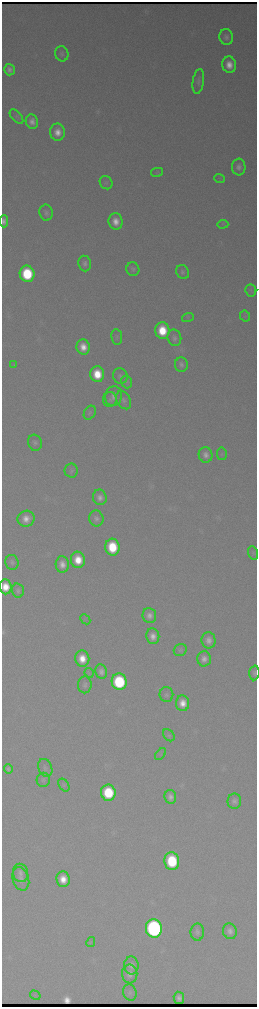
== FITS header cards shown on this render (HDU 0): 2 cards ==
NAXIS1  =                  510 / length of data axis 1
NAXIS2  =                 2010 / length of data axis 2

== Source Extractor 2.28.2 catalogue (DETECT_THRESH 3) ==
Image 510 x 2010 px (HDU 0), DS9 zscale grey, zoomed out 1/2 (1 PNG px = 2 x 2 image px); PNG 259 x 1009 px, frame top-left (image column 2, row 2010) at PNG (2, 2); each listed source drawn as its Kron ellipse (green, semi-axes under 4 px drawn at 4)
Background 3530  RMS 40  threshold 120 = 3 sigma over >= 5 px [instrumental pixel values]
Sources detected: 88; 2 cannot appear on this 1/2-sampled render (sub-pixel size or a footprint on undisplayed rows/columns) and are neither listed nor drawn; the other 86 listed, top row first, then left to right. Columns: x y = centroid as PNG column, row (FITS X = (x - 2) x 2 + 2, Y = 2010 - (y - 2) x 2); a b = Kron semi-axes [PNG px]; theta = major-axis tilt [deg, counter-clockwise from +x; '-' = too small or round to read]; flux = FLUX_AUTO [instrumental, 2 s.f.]
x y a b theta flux
226 37 8 6 -78 3.7e+04
62 54 7 6 - 2.7e+04
229 65 8 7 - 1.1e+05
9 70 6 5 - 4.5e+04
198 81 12 5 81 3.3e+04
16 116 8 5 -48 1.9e+04
32 122 7 6 - 5.8e+04
57 132 8 7 - 1.1e+05
239 167 8 7 - 4.7e+04
157 172 6 4 13 1.5e+04
220 178 5 3 - 1.0e+04
106 183 7 6 - 1.9e+04
46 213 8 6 -82 3.2e+04
4 221 6 4 89 3.9e+03
116 221 8 7 - 1.0e+05
223 224 5 2 - 8.0e+03
85 264 8 6 -81 3.9e+04
133 269 7 6 - 2.4e+04
183 272 7 6 - 2.5e+04
27 274 8 7 - 6.8e+05
251 290 6 5 - 1.4e+04
245 316 5 5 - 1.6e+04
188 318 6 3 17 1.0e+04
162 331 8 7 - 3.3e+05
117 337 7 5 -79 1.8e+04
174 338 8 7 - 3.5e+04
83 347 7 6 - 1.2e+05
181 364 7 6 - 3.5e+04
14 365 3 3 - 7.5e+03
97 374 8 7 - 2.7e+05
120 376 8 7 - 2.7e+04
127 382 6 5 - 1.8e+04
114 396 10 8 74 6.1e+04
110 400 7 6 - 2.7e+04
124 400 9 6 -61 3.3e+04
90 413 7 5 58 1.8e+04
35 443 8 6 -74 3.0e+04
222 454 6 5 - 1.6e+04
206 455 8 7 - 5.8e+04
71 470 7 6 - 2.4e+04
100 497 8 6 -74 5.7e+04
96 518 8 7 - 3.6e+04
26 519 8 8 - 1.0e+05
112 547 8 7 - 4.3e+05
253 553 7 4 -68 1.4e+04
78 560 8 7 - 2.1e+05
12 562 7 6 - 2.7e+04
62 564 8 6 -87 8.3e+04
6 587 7 6 - 1.3e+05
18 591 7 6 - 2.9e+04
149 615 7 6 - 5.8e+04
85 619 5 2 - 8.4e+03
153 636 8 6 -82 7.7e+04
209 640 8 7 - 6.5e+04
180 650 7 6 - 1.8e+04
82 658 8 7 - 1.7e+05
204 659 7 7 - 5.7e+04
101 671 7 6 - 4.9e+04
89 673 5 3 - 1.1e+04
254 673 7 5 86 2.5e+04
119 682 8 7 - 9.2e+05
85 685 8 7 - 3.1e+04
166 694 7 7 - 2.7e+04
183 703 8 6 -84 1.2e+05
169 735 7 5 -47 1.7e+04
161 754 7 3 47 1.2e+04
45 768 9 6 -68 2.9e+04
8 769 5 4 - 2.6e+04
43 780 7 6 - 2.2e+04
64 785 7 4 -56 1.4e+04
108 793 8 7 - 6.1e+05
170 797 7 6 - 4.9e+04
234 801 7 6 - 4.0e+04
172 861 9 7 -81 6.8e+05
20 873 9 7 -80 4.5e+04
21 879 12 8 -74 5.8e+04
63 879 8 7 - 1.5e+05
154 928 9 8 - 3.5e+06
230 931 8 7 - 5.4e+04
197 932 8 6 88 3.5e+04
91 942 5 2 - 6.8e+03
131 965 9 7 -90 5.1e+04
130 974 9 7 -88 5.8e+04
130 992 8 6 -72 2.5e+04
35 995 5 3 - 1.0e+04
179 998 6 5 - 4.4e+04
At the frame edge (FLAGS 8, measured only in part): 1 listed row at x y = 254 673
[2 sub-pixel or undisplayed-footprint detections neither listed nor drawn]